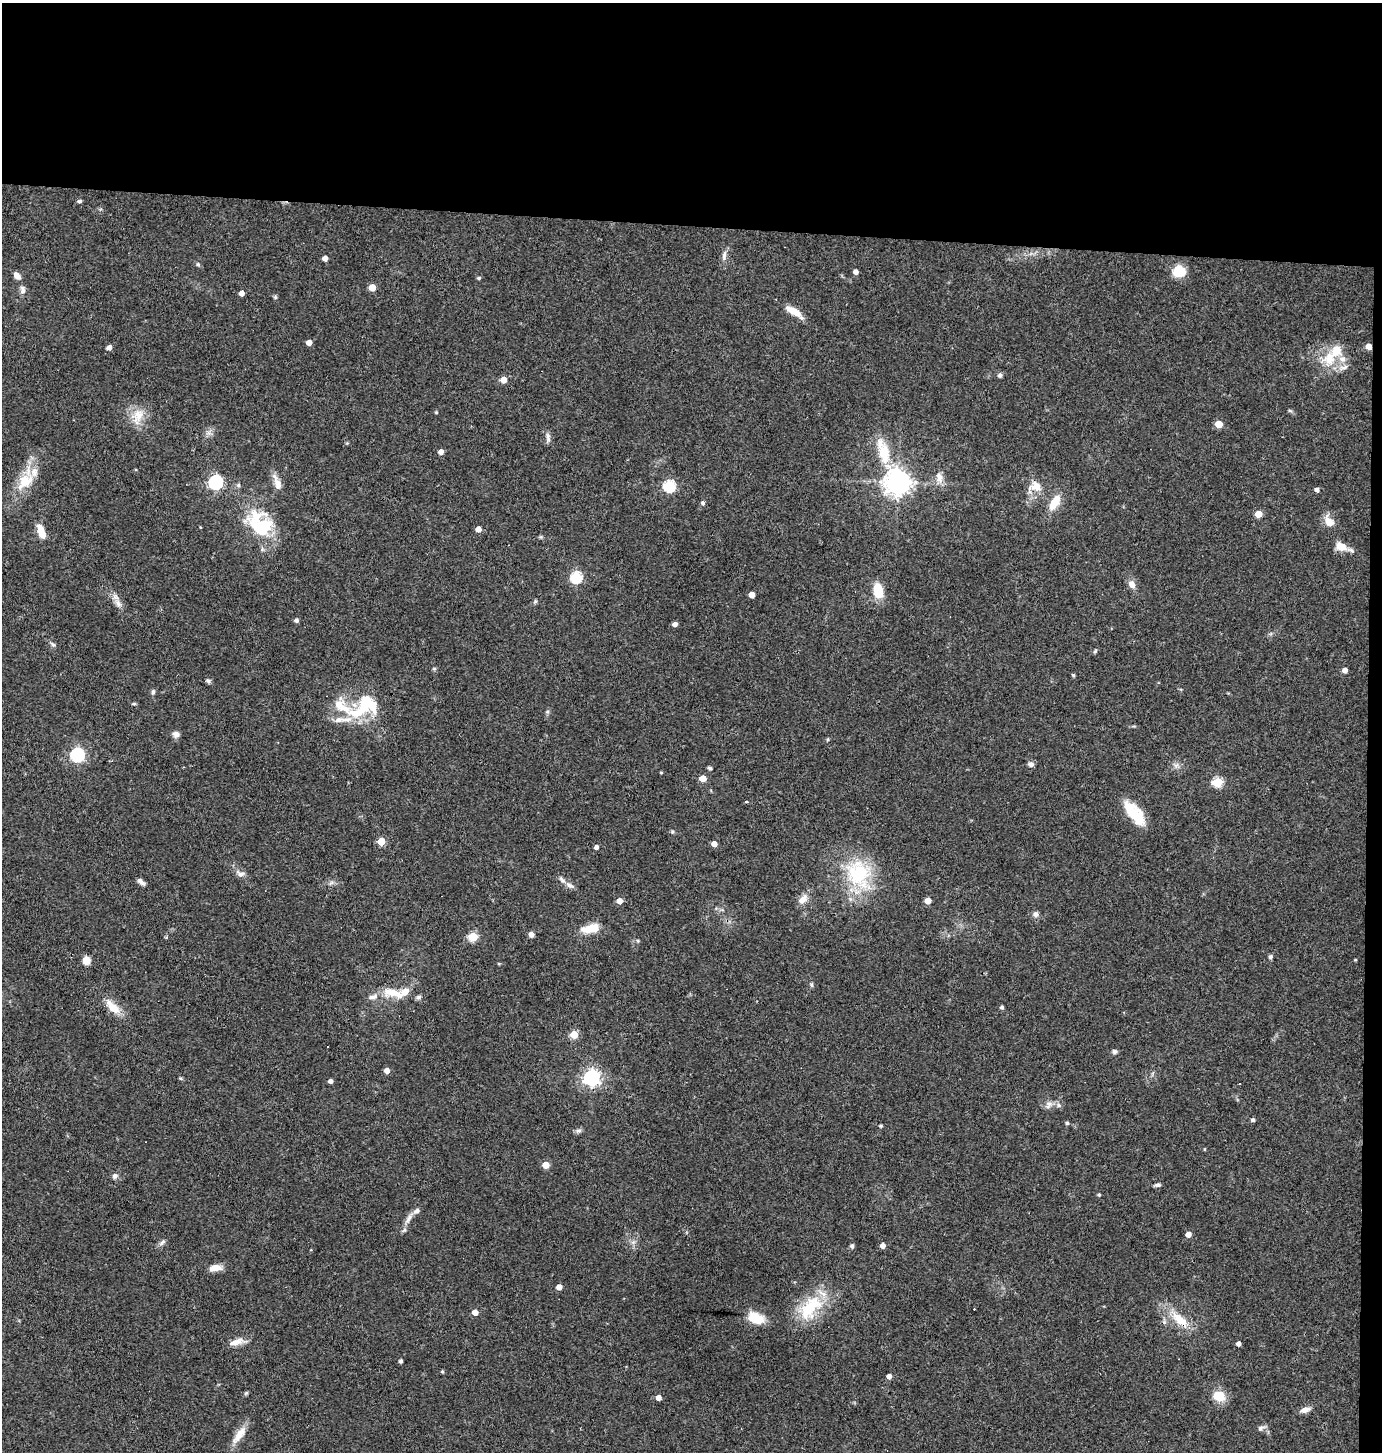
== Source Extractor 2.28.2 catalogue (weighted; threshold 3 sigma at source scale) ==
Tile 3 of 3 x 3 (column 3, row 1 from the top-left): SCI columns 2900-4279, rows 2902-4351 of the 4378 x 4351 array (HDU 1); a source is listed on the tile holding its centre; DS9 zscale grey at full resolution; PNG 1384 x 1454 px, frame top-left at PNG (2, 3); no overlay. Shown black and unused: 16% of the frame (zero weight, under 3 of 4 exposures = <1% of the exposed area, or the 3 px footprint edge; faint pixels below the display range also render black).
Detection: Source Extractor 2.28.2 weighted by HDU 2 'WHT'; one run over the whole footprint, this tile lists its part. Background 0.0726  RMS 0.0056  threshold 0.0253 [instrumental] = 3 sigma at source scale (4.5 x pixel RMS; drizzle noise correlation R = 1.50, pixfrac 1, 0.05/0.05 arcsec/px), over >= 5 px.
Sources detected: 148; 1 inside a brighter object's white glare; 3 cosmic-ray / hot-pixel residue — not listed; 10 inside a brighter listed object's ellipse — not listed separately; the other 134 listed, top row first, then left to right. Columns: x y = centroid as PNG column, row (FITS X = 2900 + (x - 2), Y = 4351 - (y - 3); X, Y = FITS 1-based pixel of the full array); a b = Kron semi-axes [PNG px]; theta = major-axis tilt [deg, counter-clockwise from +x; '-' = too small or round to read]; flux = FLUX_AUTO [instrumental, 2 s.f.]
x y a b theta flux
79 201 6 4 0 1
724 256 14 6 81 2.5
325 258 4 4 - 3.5
198 264 5 4 - 0.86
1179 271 14 13 - 11
856 272 4 4 - 2.9
17 275 9 6 -53 3.5
479 278 5 4 - 0.93
372 287 5 5 - 8.6
23 290 12 7 -87 2.5
242 293 4 4 - 3.7
275 297 5 5 - 0.84
794 311 21 7 -33 8.5
309 342 4 4 - 4.8
1368 346 5 4 - 5.4
109 347 5 4 - 3
1329 358 22 17 45 15
1000 375 5 5 - 1.4
503 380 5 5 - 7.4
1290 411 6 4 -19 0.77
436 412 4 4 - 0.57
138 416 25 14 76 9.9
1219 424 5 5 - 13
548 437 13 5 -79 2.1
441 452 4 4 - 3.8
884 453 32 15 -78 17
939 477 15 8 -78 4.3
25 481 25 17 44 15
215 482 6 6 - 110
898 482 9 9 - 500
278 484 18 9 -70 4.6
238 485 6 5 - 1
669 486 6 6 - 55
1035 486 17 12 17 8.5
1317 490 4 4 - 2.1
1055 502 19 9 58 10
703 503 4 4 - 1.5
1258 514 5 5 - 12
1329 521 16 9 -57 5.8
261 527 37 26 -22 31
478 529 4 4 - 5
41 531 14 7 -71 8.4
1341 546 15 10 -24 5.7
576 577 6 5 - 51
1132 584 9 7 -61 3.8
878 590 15 9 -83 14
752 595 4 4 - 6.7
535 601 5 5 - 0.81
118 603 13 7 -55 3.5
296 620 5 4 - 1.6
675 624 5 4 - 2.8
53 644 8 5 -44 1.3
1095 651 6 4 46 0.8
434 669 6 4 1 0.7
1345 670 4 4 - 3.6
1073 675 4 3 - 0.83
208 681 7 5 -41 1.3
153 692 7 5 89 1.2
134 704 7 3 8 0.68
364 705 40 16 60 23
341 706 59 15 -31 21
176 734 8 8 - 2.4
828 739 5 3 - 0.56
77 755 6 6 - 110
1031 764 7 6 - 1.9
1176 765 8 5 30 1.8
710 768 5 3 - 1
661 772 4 3 - 0.5
702 778 5 4 - 7.7
1218 782 5 5 - 35
746 802 3 2 - 0.91
1135 813 32 13 -52 17
381 841 5 5 - 11
714 844 5 4 - 4.3
596 847 4 4 - 2.2
241 874 12 7 -8 2.6
858 874 41 33 -67 43
141 882 11 5 -43 2.1
331 883 8 4 36 1.2
569 885 11 6 -32 2.5
803 899 16 8 46 4.8
619 901 5 4 - 5.2
928 901 5 4 - 6.9
1036 914 8 7 - 2
590 928 21 9 13 11
531 934 6 5 - 2.1
473 937 5 5 - 28
1270 957 6 5 - 1.2
1355 960 3 2 - 0.53
86 961 9 8 - 4.2
811 985 6 5 - 1
392 993 27 10 -13 11
373 997 14 7 9 3.1
419 997 7 5 21 1.2
113 1007 23 10 -45 8.7
1002 1007 4 4 - 1.1
574 1034 5 5 - 16
1114 1051 6 6 - 1.3
387 1071 5 4 - 4.1
592 1078 6 6 - 190
330 1081 4 4 - 2.2
1049 1105 12 7 55 2.5
1059 1105 7 6 - 1.5
1253 1120 4 4 - 1.4
1067 1123 5 5 - 0.83
881 1126 4 4 - 0.81
579 1131 8 6 0 1.5
1204 1149 4 3 - 0.42
546 1165 5 4 - 9
115 1176 8 7 - 1.8
1157 1185 8 4 12 1.4
1099 1195 4 4 - 0.78
409 1218 18 5 61 3.6
1188 1234 4 4 - 4.5
162 1242 11 5 43 1.7
882 1245 4 4 - 3.6
852 1246 4 4 - 1.6
215 1268 12 7 10 6.5
559 1287 4 4 - 4.7
810 1308 42 22 51 27
475 1312 4 4 - 5.5
756 1318 15 9 -24 15
1180 1320 25 11 -40 13
236 1342 21 8 17 4.9
1238 1344 4 4 - 2.2
401 1361 4 3 - 1.4
442 1371 4 3 - 0.74
889 1376 4 4 - 3.4
246 1393 7 4 44 0.75
1219 1396 12 10 -17 10
658 1398 4 4 - 4.2
1305 1410 12 6 16 3.6
1261 1428 10 6 23 1.8
239 1435 29 9 53 7.3
Overlapping masked pixels (flux is a lower limit): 2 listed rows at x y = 1368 346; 1180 1320